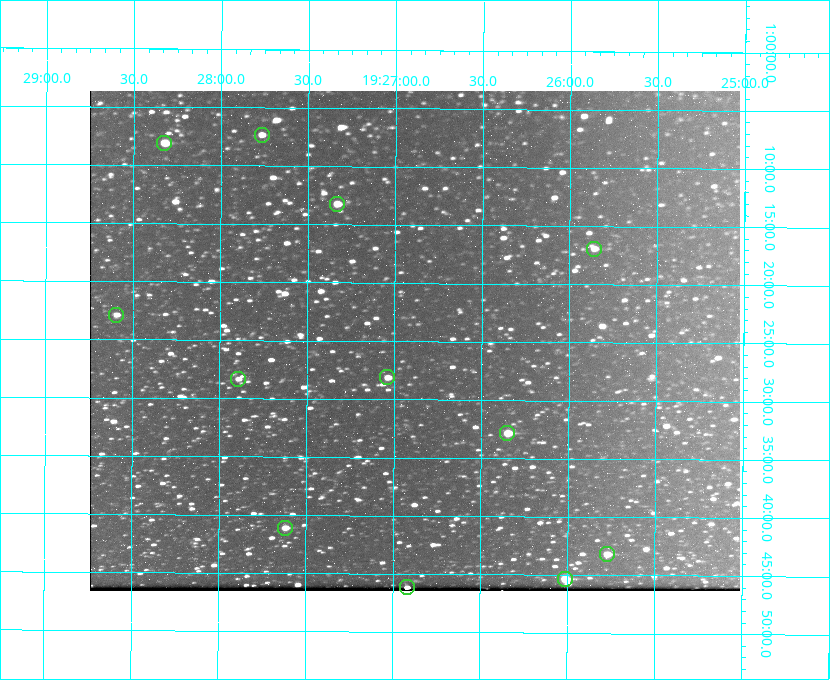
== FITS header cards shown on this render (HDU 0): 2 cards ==
NAXIS1  =                  650 / Width of table row in bytes
NAXIS2  =                  500 / Number of rows in table

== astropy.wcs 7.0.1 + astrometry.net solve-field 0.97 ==
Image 650 x 500 px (HDU 0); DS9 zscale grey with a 90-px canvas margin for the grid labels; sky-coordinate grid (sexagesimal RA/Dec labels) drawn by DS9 from the SOLVED WCS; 12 Tycho-2 reference stars matched to detected sources circled (green)
Header WCS: none
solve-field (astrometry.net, Tycho-2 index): SOLVED blind (the file carries no WCS)
Solved WCS: RA---TAN-SIP/DEC--TAN-SIP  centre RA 19:26:53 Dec +01:25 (291.72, +1.42 deg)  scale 5.15 arcsec/px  FOV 55.8' x 43.0'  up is +180 deg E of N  parity flipped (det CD > 0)
(file carries no celestial WCS; the grid is the blind solution)
Tycho-2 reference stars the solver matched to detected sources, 12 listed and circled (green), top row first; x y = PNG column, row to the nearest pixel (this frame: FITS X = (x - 90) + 1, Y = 500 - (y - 91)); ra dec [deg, ICRS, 3 dp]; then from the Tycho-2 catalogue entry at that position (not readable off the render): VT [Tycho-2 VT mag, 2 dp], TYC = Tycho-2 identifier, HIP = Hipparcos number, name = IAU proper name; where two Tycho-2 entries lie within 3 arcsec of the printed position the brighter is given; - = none
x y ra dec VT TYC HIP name
262 135 291.942 +1.122 10.76 465-1161-1 - -
164 143 292.081 +1.135 10.24 465-979-1 - -
337 204 291.833 +1.221 9.77 465-1968-1 - -
594 249 291.465 +1.282 11.06 465-140-1 - -
116 315 292.148 +1.381 10.77 465-611-1 - -
387 377 291.759 +1.468 10.00 465-530-1 - -
238 379 291.973 +1.472 10.69 465-577-1 - -
507 433 291.587 +1.547 9.51 465-596-1 - -
285 528 291.905 +1.685 9.70 465-808-1 - -
607 554 291.444 +1.720 9.41 465-672-1 - -
565 579 291.503 +1.755 8.74 465-340-1 - -
407 587 291.730 +1.770 10.18 465-55-1 - -